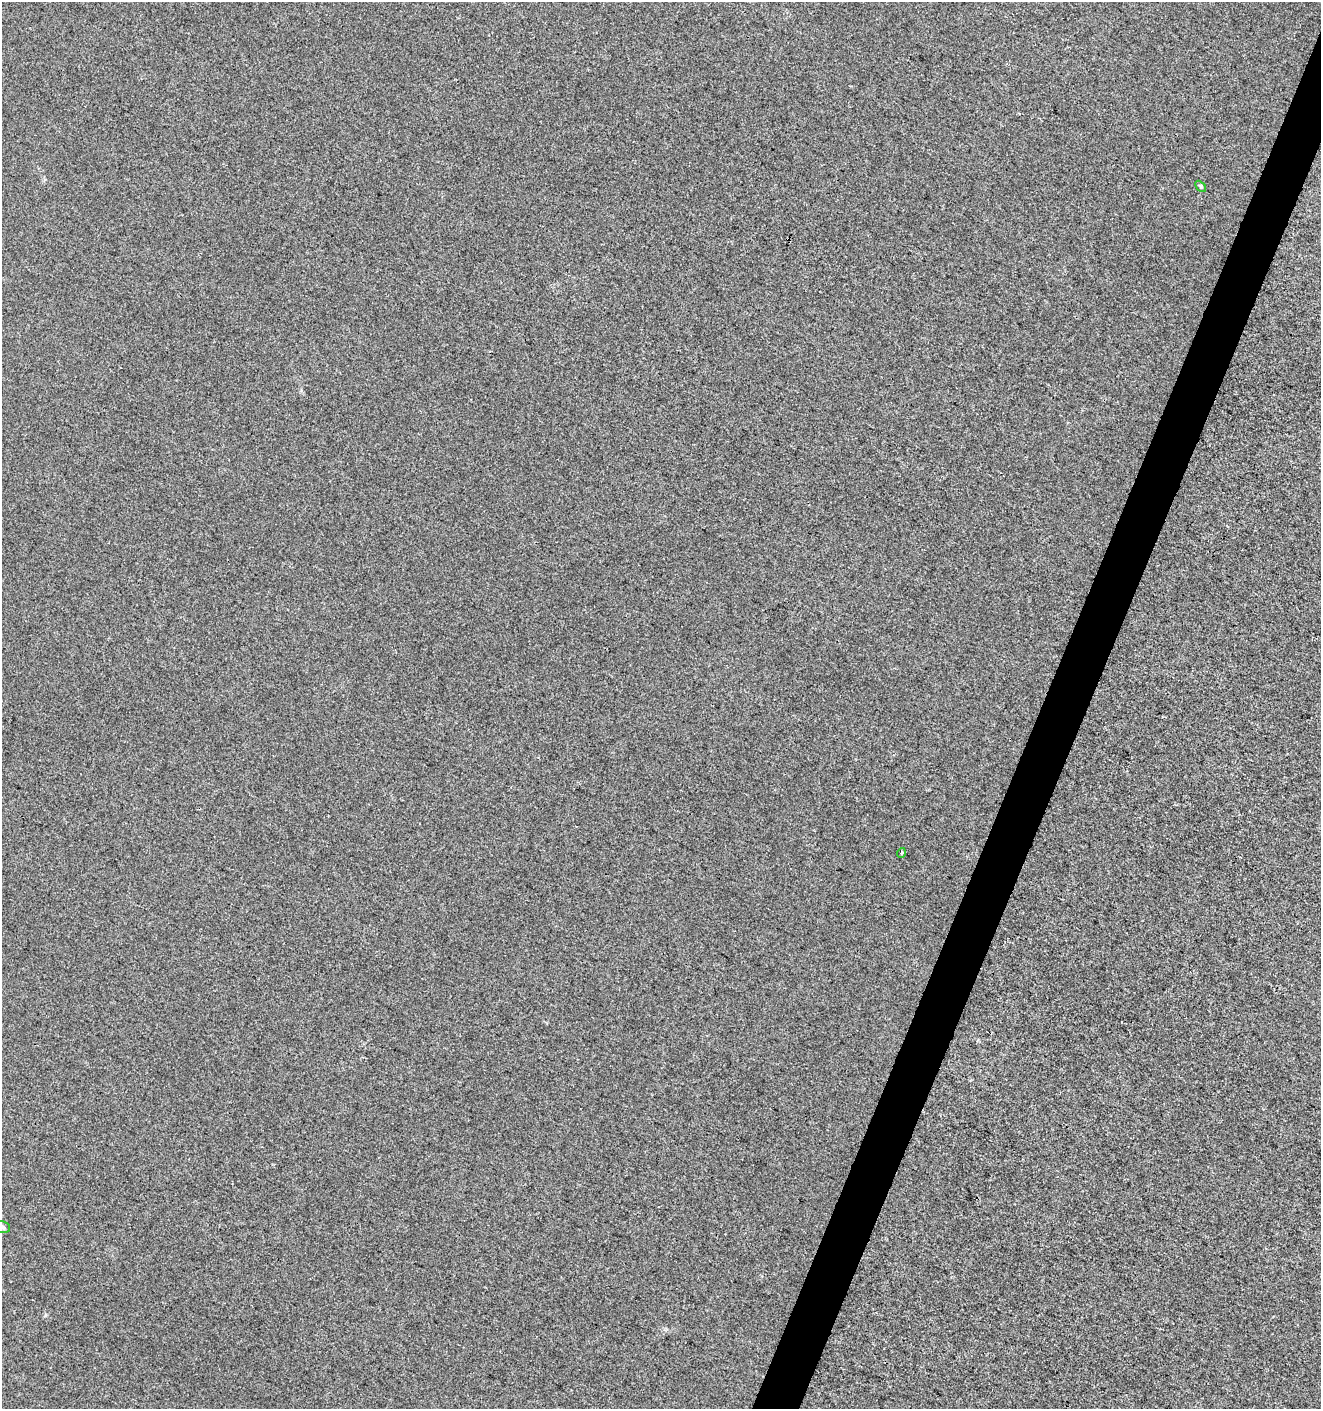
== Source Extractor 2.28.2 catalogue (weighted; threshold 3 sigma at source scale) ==
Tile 10 of 4 x 4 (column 2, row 3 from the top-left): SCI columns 1528-2846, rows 1421-2827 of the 5763 x 5641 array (HDU 1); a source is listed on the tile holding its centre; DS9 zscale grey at full resolution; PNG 1323 x 1411 px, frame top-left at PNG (2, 2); each listed source drawn as its Kron ellipse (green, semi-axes under 4 px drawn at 4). Shown black and unused: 3% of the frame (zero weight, under 3 of 4 exposures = <1% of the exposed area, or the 3 px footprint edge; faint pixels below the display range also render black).
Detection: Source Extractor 2.28.2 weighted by HDU 2 'WHT'; one run over the whole footprint, this tile lists its part. Background -6.19e-04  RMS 0.0043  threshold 0.0192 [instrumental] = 3 sigma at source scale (4.5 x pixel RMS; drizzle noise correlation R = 1.50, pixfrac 1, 0.0396/0.0396 arcsec/px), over >= 5 px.
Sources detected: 3; all 3 listed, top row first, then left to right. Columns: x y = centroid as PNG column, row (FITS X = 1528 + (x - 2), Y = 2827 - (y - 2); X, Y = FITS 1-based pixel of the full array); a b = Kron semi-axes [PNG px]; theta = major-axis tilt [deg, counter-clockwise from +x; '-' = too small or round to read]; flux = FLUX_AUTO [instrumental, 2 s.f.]
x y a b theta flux
1201 186 6 4 -46 0.6
901 853 5 3 - 0.43
2 1227 8 5 -14 1.1
Isophote crosses this tile's border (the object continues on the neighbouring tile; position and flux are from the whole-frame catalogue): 1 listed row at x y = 2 1227